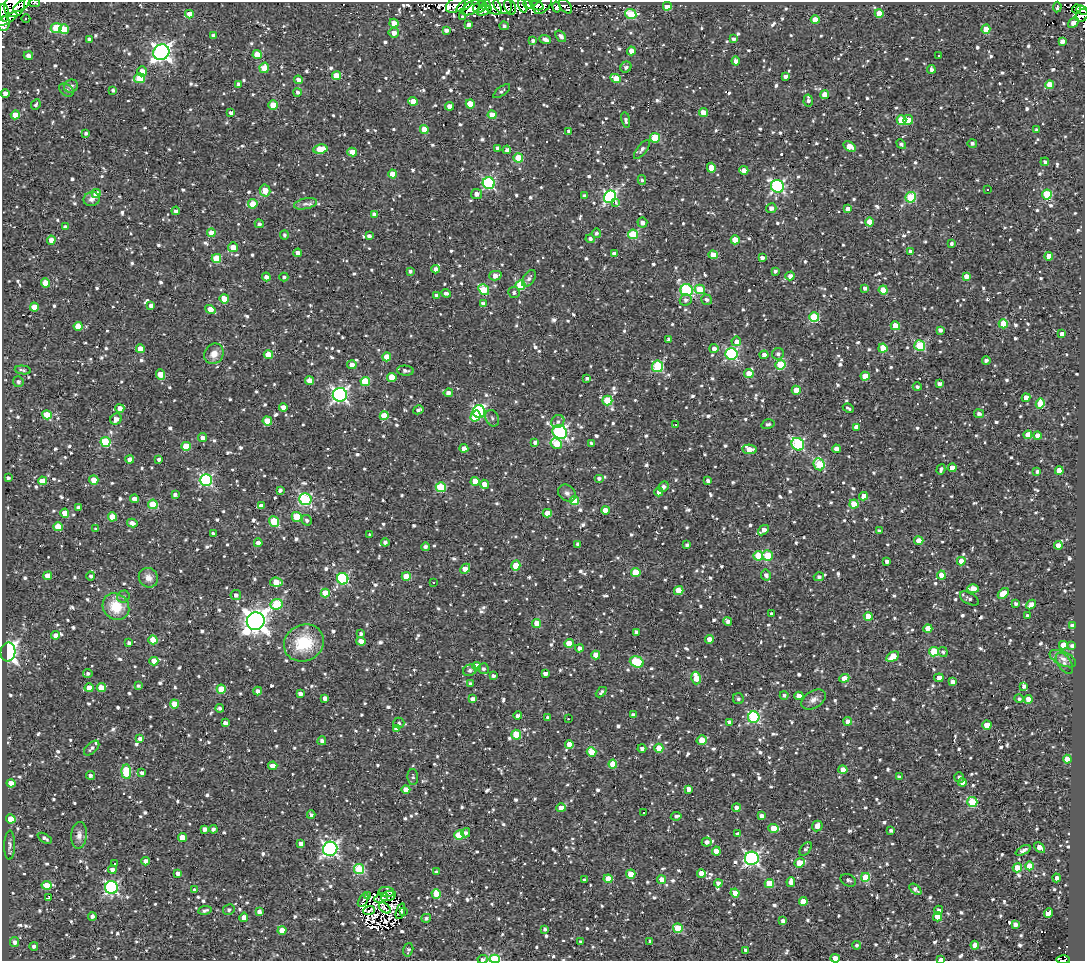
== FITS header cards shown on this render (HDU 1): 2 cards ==
NAXIS1  =                 1083
NAXIS2  =                  959

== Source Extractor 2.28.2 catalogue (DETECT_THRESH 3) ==
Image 1083 x 959 px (HDU 1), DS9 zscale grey, 1 PNG px = 1 image px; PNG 1087 x 963 px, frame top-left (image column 1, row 959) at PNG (2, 2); each listed source drawn as its Kron ellipse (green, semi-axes under 4 px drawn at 4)
Background 0.621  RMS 0.71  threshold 2.12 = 3 sigma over >= 5 px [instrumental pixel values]
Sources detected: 1420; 7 with non-positive FLUX_AUTO (blend fragments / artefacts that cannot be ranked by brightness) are neither listed nor drawn; of the other 1413, the 500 brightest by FLUX_AUTO listed and drawn (913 fainter detections omitted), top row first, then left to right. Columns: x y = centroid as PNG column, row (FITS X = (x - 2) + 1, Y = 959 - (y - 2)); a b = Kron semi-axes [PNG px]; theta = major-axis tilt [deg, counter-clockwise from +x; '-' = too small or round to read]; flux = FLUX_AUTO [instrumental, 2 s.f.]
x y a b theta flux
34 3 6 2 -6 140
15 5 12 10 68 3200
22 5 10 4 36 1400
456 5 11 7 32 2200
465 5 10 4 37 1800
486 5 5 3 - 550
503 5 10 8 -41 980
523 5 7 3 -71 580
528 5 5 3 - 760
543 5 11 6 43 1600
492 6 11 7 -43 2400
537 6 7 4 -18 1600
566 6 8 5 -51 180
667 6 4 4 - 1000
480 7 7 5 29 950
510 7 8 5 -69 860
557 7 5 4 - 420
1057 7 5 3 - 210
471 8 10 6 35 1300
1076 9 4 3 - 180
1082 10 6 3 -27 350
484 11 8 4 22 520
4 13 9 5 -84 790
879 13 4 4 - 870
189 14 4 4 - 570
631 14 6 5 - 2300
1082 15 7 5 37 330
463 17 4 3 - 120
7 19 11 3 29 760
26 19 4 3 - 520
815 20 4 4 - 840
1073 22 6 4 42 310
3 23 7 6 - 2100
394 23 4 4 - 570
468 25 4 3 - 190
504 26 4 4 - 120
56 28 5 5 - 1900
64 29 5 5 - 1200
986 29 5 4 - 990
446 30 4 3 - 190
394 33 5 5 - 320
213 36 4 3 - 140
561 36 6 4 -52 210
89 39 4 4 - 160
545 39 6 3 -21 240
734 39 4 3 - 140
533 41 4 3 - 170
1062 41 4 4 - 310
631 51 4 4 - 620
161 52 8 7 - 23000
257 54 4 4 - 890
28 55 5 4 - 210
939 56 3 3 - 120
736 61 4 4 - 240
626 67 6 5 - 120
264 68 5 4 - 930
931 69 4 3 - 160
142 71 5 5 - 420
337 76 4 4 - 1100
786 76 4 3 - 180
139 78 5 5 - 1400
616 78 5 4 - 860
298 80 4 4 - 270
239 84 4 4 - 180
1050 85 4 4 - 830
71 86 7 6 - 160
66 90 8 5 -36 150
113 90 4 3 - 110
502 91 10 4 37 110
297 92 4 4 - 150
5 94 4 4 - 370
825 95 4 4 - 840
413 101 4 4 - 680
808 101 6 4 86 130
470 104 4 4 - 910
36 105 6 4 64 120
273 105 4 4 - 1000
449 106 4 4 - 320
231 113 4 3 - 160
703 113 4 4 - 740
15 115 4 4 - 810
492 115 4 4 - 970
626 120 8 4 -80 130
901 120 5 5 - 1800
908 120 5 5 - 530
424 129 4 4 - 850
1036 130 3 3 - 120
569 131 4 3 - 140
86 133 3 3 - 130
655 138 5 4 - 2100
972 143 5 4 - 150
901 144 5 4 - 110
850 147 7 4 -30 860
498 148 4 3 - 170
320 149 7 4 11 1400
642 149 11 5 52 140
507 150 4 4 - 160
352 152 5 4 - 640
518 158 5 4 - 1300
1045 162 4 4 - 130
711 168 5 4 - 710
744 170 4 4 - 350
393 174 4 4 - 810
642 180 5 4 - 110
489 183 6 6 - 6100
777 186 7 6 - 9300
265 190 6 5 - 570
988 190 3 3 - 140
96 193 5 4 - 1100
476 194 5 5 - 270
1047 194 5 5 - 2800
584 196 4 4 - 190
610 197 6 6 - 8900
911 197 5 5 - 2800
92 199 8 7 - 220
615 202 4 3 - 370
253 204 5 4 - 720
305 204 12 5 13 160
771 208 5 5 - 230
848 209 4 4 - 410
176 211 4 4 - 150
375 214 4 4 - 320
869 222 4 4 - 970
642 223 5 5 - 200
259 224 4 4 - 130
65 227 4 4 - 150
211 233 4 4 - 610
596 233 4 4 - 150
633 234 5 4 - 2600
284 235 4 4 - 120
369 236 4 3 - 160
590 239 4 4 - 140
51 240 4 4 - 340
735 240 4 4 - 940
952 243 4 4 - 130
233 247 5 5 - 520
911 252 4 4 - 230
298 253 4 4 - 260
615 254 4 4 - 510
713 255 4 4 - 860
1049 256 4 4 - 590
216 258 5 4 - 1800
762 258 4 3 - 200
436 269 4 4 - 320
410 271 4 3 - 110
775 271 4 3 - 130
495 276 6 4 15 370
790 276 4 4 - 230
966 276 4 4 - 360
266 277 4 4 - 220
284 277 4 4 - 120
529 278 9 5 55 150
46 283 4 4 - 860
520 285 5 5 - 2500
865 288 4 3 - 160
700 289 5 4 - 1300
484 290 6 5 - 2200
687 290 6 6 - 5500
883 290 4 4 - 1100
446 293 5 4 - 170
514 293 6 5 - 120
436 296 4 4 - 160
224 299 5 4 - 960
686 300 6 5 - 140
707 300 6 5 - 150
483 304 4 4 - 180
151 306 4 4 - 230
34 307 4 4 - 900
210 310 5 4 - 700
814 317 5 5 - 2600
1003 324 4 4 - 930
78 326 4 4 - 840
895 326 4 4 - 920
940 330 4 4 - 160
1062 334 4 4 - 290
669 339 4 3 - 150
736 341 5 4 - 330
920 346 5 5 - 3000
714 348 4 4 - 230
883 348 4 4 - 1200
140 349 4 4 - 780
214 354 11 9 58 460
731 354 6 6 - 6300
778 354 6 5 - 130
268 355 5 4 - 880
764 355 4 4 - 230
387 357 4 4 - 810
986 360 4 3 - 150
352 365 4 4 - 320
780 365 5 4 - 2600
658 366 6 5 - 3600
23 370 8 4 -7 120
405 371 8 5 -6 150
160 374 5 4 - 850
749 374 5 4 - 780
865 376 4 4 - 900
392 377 5 4 - 860
587 378 4 3 - 150
309 381 4 4 - 530
365 381 5 4 - 1900
18 382 5 5 - 130
939 384 4 4 - 170
917 387 4 4 - 120
796 390 4 4 - 750
448 393 5 4 - 240
340 395 7 7 - 14000
1026 398 4 4 - 420
607 400 5 5 - 2200
1040 404 5 4 - 1800
283 407 4 4 - 370
120 408 4 4 - 340
848 408 6 3 -25 110
418 410 5 4 - 150
479 411 6 6 - 7000
979 414 5 4 - 180
47 415 5 4 - 1300
384 416 4 4 - 1000
475 416 6 4 59 1000
492 418 8 6 -64 150
116 419 6 5 - 300
267 421 5 4 - 870
558 421 7 6 - 130
768 424 7 4 15 120
676 425 3 3 - 140
856 427 4 4 - 440
560 432 7 6 - 12000
1028 435 4 4 - 680
1037 435 4 4 - 360
202 437 4 4 - 230
105 442 5 5 - 3000
535 442 4 4 - 160
591 443 3 3 - 130
556 444 6 5 - 1300
798 444 7 6 - 6000
186 446 4 4 - 1600
464 448 4 4 - 410
750 449 7 4 -9 900
836 449 4 4 - 450
130 459 4 4 - 490
159 459 3 3 - 130
819 464 6 5 - 2800
952 468 4 4 - 460
941 469 5 3 - 130
1037 471 4 4 - 130
1059 471 4 4 - 860
8 478 4 3 - 120
599 478 5 4 - 130
94 480 4 4 - 790
206 480 6 6 - 6900
42 481 4 4 - 840
475 481 4 4 - 800
708 481 4 3 - 170
484 484 4 4 - 460
441 487 5 5 - 2400
663 487 5 4 - 160
280 490 4 3 - 120
659 492 4 4 - 300
567 493 10 7 -39 210
175 494 4 3 - 140
863 496 4 4 - 470
134 499 4 4 - 360
305 499 6 6 - 5600
574 501 4 4 - 1700
153 504 5 5 - 1800
854 504 4 4 - 1100
261 506 4 4 - 240
79 507 4 3 - 140
605 510 4 4 - 690
65 513 4 4 - 650
547 513 4 4 - 840
112 517 4 4 - 790
297 517 5 4 - 1700
307 520 5 4 - 140
274 521 5 5 - 2200
132 523 5 4 - 230
58 527 4 4 - 880
96 529 3 3 - 120
763 530 6 4 39 300
879 531 4 3 - 160
213 534 4 3 - 150
370 534 3 3 - 110
919 541 4 4 - 940
385 542 4 4 - 150
258 543 4 4 - 380
578 544 4 4 - 210
687 545 4 4 - 110
1058 545 4 4 - 580
425 547 4 4 - 180
767 555 5 5 - 1200
758 556 5 4 - 1700
887 561 4 3 - 190
961 561 4 4 - 490
516 565 5 4 - 1200
465 569 6 4 44 560
636 573 5 4 - 1300
766 575 5 5 - 200
941 575 4 4 - 860
48 576 4 4 - 600
91 576 4 4 - 140
406 576 4 4 - 810
819 577 5 4 - 120
148 578 10 9 - 390
343 579 6 5 - 5400
276 582 6 4 -6 920
433 582 3 3 - 180
973 589 5 4 - 650
679 590 5 4 - 930
325 593 4 4 - 1200
1003 593 6 4 44 940
236 595 5 5 - 180
123 597 6 5 - 120
969 599 10 5 -30 160
277 604 6 5 - 3300
1016 604 4 3 - 120
1031 605 5 4 - 410
116 607 14 12 -44 1400
771 614 3 3 - 110
868 616 4 4 - 840
1028 616 4 4 - 220
256 621 9 8 - 49000
728 621 4 3 - 170
537 623 4 4 - 1300
1072 626 4 4 - 390
928 629 4 4 - 800
636 632 4 3 - 140
361 634 3 3 - 110
55 635 4 4 - 250
709 639 4 4 - 360
153 640 4 4 - 910
361 641 4 4 - 500
129 643 4 3 - 180
304 643 20 18 28 2200
569 643 5 4 - 840
1063 645 4 4 - 820
1072 646 4 3 - 170
579 648 4 4 - 240
8 652 9 7 87 11000
934 652 5 4 - 2700
943 652 5 4 - 120
596 655 4 4 - 780
893 657 7 4 29 1100
1063 659 14 7 -25 340
154 661 4 4 - 630
637 662 7 5 -19 2900
1064 663 12 6 -55 220
477 666 4 4 - 910
483 669 5 5 - 120
470 670 7 5 25 140
545 673 4 3 - 250
88 674 5 4 - 120
493 676 4 4 - 140
696 678 6 4 -75 1200
844 678 5 4 - 460
939 678 4 4 - 250
952 682 4 4 - 310
470 684 4 3 - 160
138 686 4 4 - 120
1024 686 4 4 - 160
89 688 4 4 - 540
101 688 4 4 - 930
221 689 4 4 - 1200
258 691 4 4 - 250
601 692 6 3 43 120
300 694 4 4 - 220
784 695 4 4 - 120
799 696 4 4 - 740
325 698 4 4 - 300
472 699 4 4 - 240
738 699 5 5 - 110
813 699 13 8 32 300
1019 699 5 4 - 120
1028 699 4 4 - 620
174 704 4 4 - 700
220 708 4 3 - 140
633 715 4 4 - 230
518 716 4 3 - 200
548 717 4 3 - 140
754 717 5 5 - 6100
568 719 3 2 - 170
848 721 4 4 - 530
730 722 4 4 - 320
225 723 4 3 - 250
399 723 5 5 - 140
987 725 4 4 - 820
396 729 4 4 - 250
516 735 5 5 - 1600
140 739 4 4 - 280
702 740 5 4 - 930
322 741 4 4 - 180
569 744 4 4 - 590
92 748 9 5 43 180
642 748 4 4 - 180
659 748 4 4 - 1200
592 752 5 4 - 1100
1067 759 4 4 - 730
613 764 4 4 - 820
273 766 4 4 - 470
843 770 5 4 - 590
126 772 7 5 -86 2200
142 773 4 4 - 180
90 775 4 4 - 180
413 777 8 5 -87 110
899 777 4 3 - 150
959 777 5 5 - 130
962 782 4 4 - 370
11 783 4 4 - 610
689 789 4 4 - 300
406 790 4 4 - 690
972 802 5 5 - 2500
561 808 4 4 - 830
736 808 4 4 - 330
644 813 3 3 - 320
311 815 4 4 - 130
676 816 5 4 - 130
761 816 4 3 - 210
11 819 4 4 - 940
817 826 5 5 - 410
774 828 5 4 - 750
204 829 4 4 - 200
213 829 4 4 - 160
891 830 4 3 - 140
466 833 5 4 - 130
738 834 4 4 - 230
79 835 13 8 85 300
459 835 5 4 - 1900
45 838 8 4 -30 120
182 838 4 4 - 790
707 842 5 4 - 190
301 844 4 4 - 350
10 845 15 5 89 180
1039 847 6 4 -44 440
330 849 7 7 - 15000
806 849 8 5 53 120
1023 850 8 3 27 220
716 851 4 4 - 770
752 858 7 6 - 12000
145 861 4 4 - 250
800 863 5 4 - 1200
114 864 3 3 - 250
1029 866 4 4 - 870
1017 868 4 4 - 820
112 869 4 4 - 220
359 869 5 5 - 3500
436 872 4 3 - 110
178 873 4 3 - 190
701 873 4 4 - 570
631 874 5 4 - 810
865 877 4 4 - 1500
1056 878 4 3 - 200
608 879 4 4 - 1200
584 880 3 3 - 110
662 880 4 4 - 920
848 880 8 6 -27 120
791 882 5 4 - 340
718 883 4 4 - 250
769 883 4 4 - 1400
47 885 5 4 - 920
112 887 6 6 - 9000
915 889 7 4 -42 210
194 890 4 4 - 120
386 892 8 5 -1 210
735 893 4 4 - 810
436 894 5 4 - 930
367 896 4 3 - 160
388 896 8 4 19 140
49 898 3 3 - 240
381 898 7 3 19 120
363 900 7 3 59 230
803 901 4 4 - 1100
385 908 7 3 -39 130
205 910 7 3 10 140
229 910 6 5 - 110
369 910 6 3 21 160
939 910 4 4 - 140
400 911 8 4 73 170
404 911 4 3 - 120
259 912 4 4 - 230
1048 913 5 4 - 990
92 916 4 3 - 190
244 917 5 4 - 280
938 917 4 4 - 880
426 918 5 4 - 130
783 921 4 4 - 210
1015 924 4 4 - 240
678 928 5 4 - 2100
545 929 4 3 - 120
282 930 4 4 - 810
580 941 4 3 - 110
650 941 3 3 - 120
15 942 5 4 - 200
857 945 4 4 - 110
975 945 4 4 - 390
34 946 4 4 - 160
408 950 7 5 75 130
746 950 4 3 - 160
835 958 4 4 - 510
483 959 5 3 - 160
495 959 5 4 - 3500
941 959 4 2 - 290
1063 960 7 2 -1 180
At the frame edge (FLAGS 8, measured only in part): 12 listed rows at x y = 34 3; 15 5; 22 5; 4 13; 1082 15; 1073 22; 3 23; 835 958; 483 959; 495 959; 941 959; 1063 960
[913 fainter detections neither listed nor drawn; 7 non-positive-flux detections neither listed nor drawn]